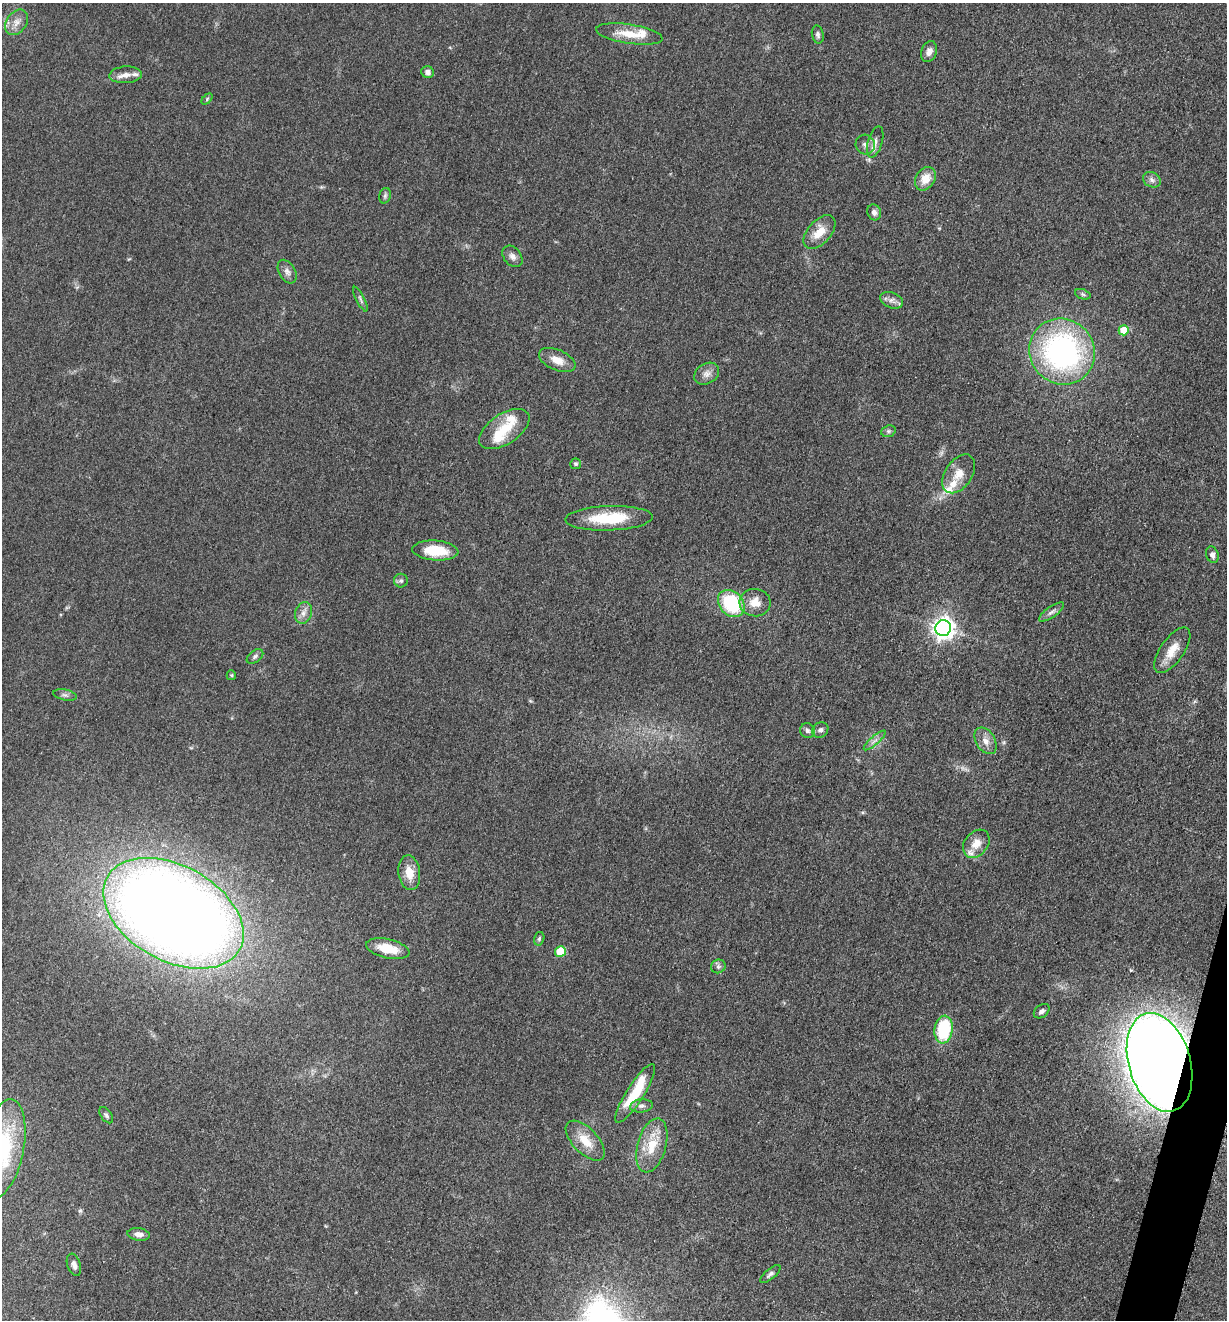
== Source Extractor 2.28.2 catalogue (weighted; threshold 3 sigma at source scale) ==
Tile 6 of 4 x 4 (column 2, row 2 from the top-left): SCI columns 1490-2714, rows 2648-3965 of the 5305 x 5292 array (HDU 1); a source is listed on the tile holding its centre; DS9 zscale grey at full resolution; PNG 1229 x 1322 px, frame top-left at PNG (2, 3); each listed source drawn as its Kron ellipse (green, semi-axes under 4 px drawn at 4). Shown black and unused: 1% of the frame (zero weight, under 3 of 5 exposures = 1% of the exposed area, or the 3 px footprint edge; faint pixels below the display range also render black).
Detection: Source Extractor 2.28.2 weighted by HDU 2 'WHT'; one run over the whole footprint, this tile lists its part. Background 0.0512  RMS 0.0057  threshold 0.0255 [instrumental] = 3 sigma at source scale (4.5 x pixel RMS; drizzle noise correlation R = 1.50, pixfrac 1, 0.05/0.05 arcsec/px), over >= 5 px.
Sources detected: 73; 1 too faint to see at this stretch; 1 inside a brighter object's white glare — neither listed nor drawn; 8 inside a brighter listed object's ellipse — not listed separately; the other 63 listed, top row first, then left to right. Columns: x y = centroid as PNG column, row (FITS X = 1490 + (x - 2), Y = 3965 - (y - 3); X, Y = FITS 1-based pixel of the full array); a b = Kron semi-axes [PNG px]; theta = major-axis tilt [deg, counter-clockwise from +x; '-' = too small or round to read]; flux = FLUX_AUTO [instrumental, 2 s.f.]
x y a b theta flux
17 22 14 10 54 4.7
629 34 34 9 -9 12
818 35 9 6 -79 1.5
929 52 11 7 68 3.4
428 72 6 6 - 2.6
126 75 16 8 4 4.6
207 99 6 4 47 0.75
875 142 16 7 74 3.6
865 144 10 9 - 3.2
925 179 12 9 56 8.2
1152 180 9 7 -29 2.2
385 196 8 5 74 1.3
874 212 8 6 -70 1.9
819 232 20 11 48 9.4
512 256 12 8 -50 2.9
287 272 13 8 -59 2.8
1083 294 8 5 -20 1.1
360 299 14 3 -63 1.3
892 300 12 7 -22 2.9
1124 330 5 5 - 11
1062 351 34 32 -47 130
557 360 19 10 -23 7
707 374 13 10 32 3.9
504 429 28 15 33 15
888 431 7 5 20 1.2
576 464 5 5 - 1.1
959 474 21 13 56 8.6
609 518 44 12 2 26
435 551 23 10 -4 18
1212 555 8 6 -72 2.3
401 581 7 7 - 1.5
731 603 15 11 -46 39
755 603 15 14 - 8.5
1051 612 15 5 36 2.3
303 613 11 8 73 3.5
943 628 8 7 - 370
1172 650 26 11 55 9.3
255 656 9 5 38 1.6
231 675 5 4 - 0.71
65 695 12 5 -12 1.7
820 730 8 7 - 2
807 731 8 7 - 1.6
875 740 14 2 41 1.5
986 741 14 9 -58 4.5
976 844 15 11 50 6.4
409 873 17 10 -82 8.7
173 913 75 47 -29 1100
539 939 7 5 74 1.1
388 949 22 9 -13 13
560 951 5 5 - 16
718 966 7 6 - 1.5
1042 1011 9 6 39 1.8
944 1030 14 9 82 37
1160 1062 51 31 -74 1400
635 1093 34 8 58 23
641 1106 11 6 7 2.2
106 1115 9 5 -54 1.4
585 1141 25 12 -46 11
652 1145 28 14 74 15
2 1149 50 21 79 45
139 1234 11 6 -8 3.5
74 1265 11 6 -72 2.9
770 1274 12 5 39 1.8
Overlapping masked pixels (flux is a lower limit): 1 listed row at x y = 1160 1062
Isophote crosses this tile's border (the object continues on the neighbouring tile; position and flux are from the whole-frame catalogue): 1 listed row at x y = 2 1149